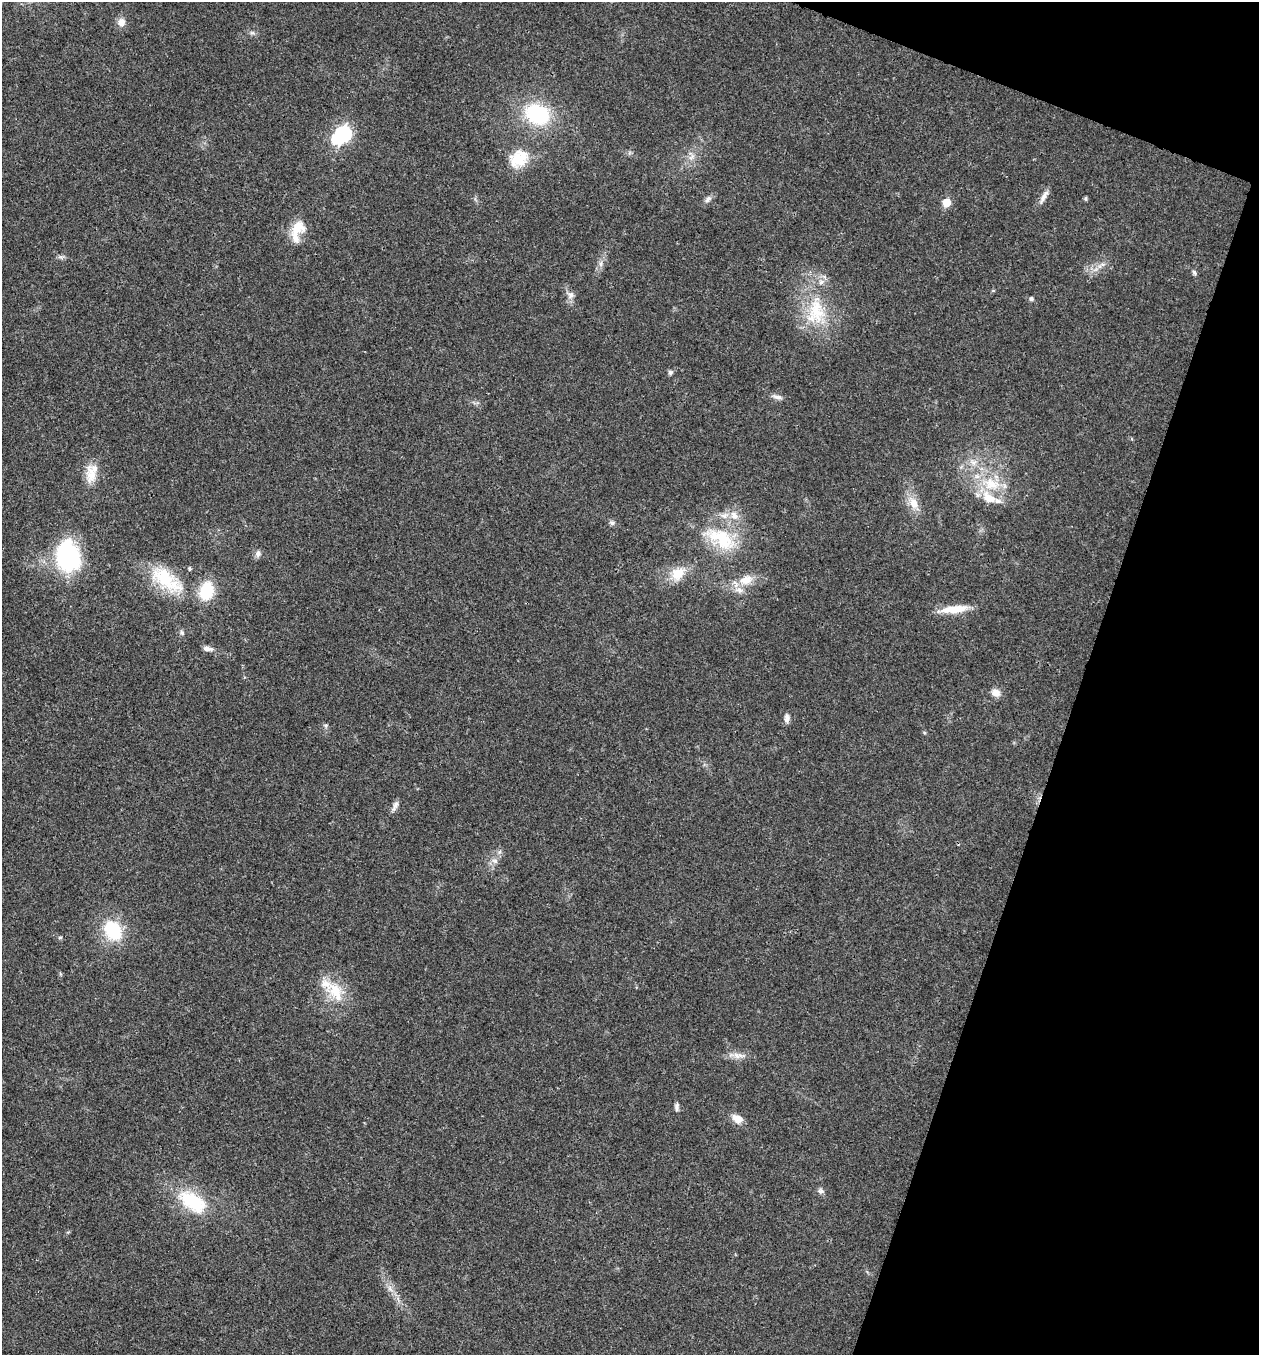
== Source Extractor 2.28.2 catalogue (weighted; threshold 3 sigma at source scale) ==
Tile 8 of 4 x 4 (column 4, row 2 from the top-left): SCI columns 4040-5296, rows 2707-4059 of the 5432 x 5417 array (HDU 1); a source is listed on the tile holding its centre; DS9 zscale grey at full resolution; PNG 1261 x 1357 px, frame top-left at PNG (2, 2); no overlay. Shown black and unused: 17% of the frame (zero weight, under 3 of 4 exposures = <1% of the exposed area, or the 3 px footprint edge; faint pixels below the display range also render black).
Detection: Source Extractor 2.28.2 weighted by HDU 2 'WHT'; one run over the whole footprint, this tile lists its part. Background 0.0212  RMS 0.004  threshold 0.0179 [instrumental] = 3 sigma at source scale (4.5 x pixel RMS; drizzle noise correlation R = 1.50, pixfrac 1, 0.05/0.05 arcsec/px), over >= 5 px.
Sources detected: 53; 1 inside a brighter object's white glare — not listed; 4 inside a brighter listed object's ellipse — not listed separately; the other 48 listed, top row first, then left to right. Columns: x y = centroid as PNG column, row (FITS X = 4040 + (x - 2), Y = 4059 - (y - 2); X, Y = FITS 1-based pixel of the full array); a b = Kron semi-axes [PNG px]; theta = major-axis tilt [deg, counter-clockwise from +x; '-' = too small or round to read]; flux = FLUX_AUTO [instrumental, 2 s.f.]
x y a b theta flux
121 22 11 10 - 2.7
537 114 26 20 -21 30
343 134 8 7 - 80
519 159 27 21 38 12
708 199 11 6 49 1.5
1043 199 16 6 64 2.4
1086 199 6 4 -84 0.56
947 202 6 5 - 8.4
297 231 29 14 71 8.2
601 264 7 4 -90 1
1194 272 7 5 -59 0.83
571 295 9 9 - 2.1
1031 299 5 5 - 1.1
816 312 39 25 80 23
670 372 7 6 - 0.87
777 397 14 5 -12 1.8
973 462 9 5 -18 1.7
92 475 26 14 -82 7.3
991 484 25 17 -13 13
914 503 18 11 -64 5.1
734 516 14 9 -47 3.7
612 523 7 6 - 1.1
722 539 42 22 -35 22
258 554 9 7 66 1.5
68 557 35 27 -77 41
190 568 5 5 - 0.56
678 573 20 15 40 7.8
166 579 50 20 -35 22
746 580 18 12 20 6.2
206 591 17 13 71 15
954 609 35 9 6 8.1
182 633 8 5 -62 0.8
207 649 13 6 -7 1.7
996 692 10 9 - 3.1
787 718 11 7 -90 1.7
326 725 6 6 - 0.78
396 804 12 7 68 1.7
499 852 6 4 70 0.8
495 861 9 5 -30 1.3
113 930 20 15 -58 21
60 937 6 4 2 0.52
335 991 31 17 -63 12
738 1055 18 7 -7 3.2
677 1107 10 5 -89 1.3
737 1119 13 9 -30 4
820 1191 8 7 - 1.2
193 1201 34 19 -33 23
390 1288 7 5 -89 1.2
Unlisted compact peaks at least as high as the median listed source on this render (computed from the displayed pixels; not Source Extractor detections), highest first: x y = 61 257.